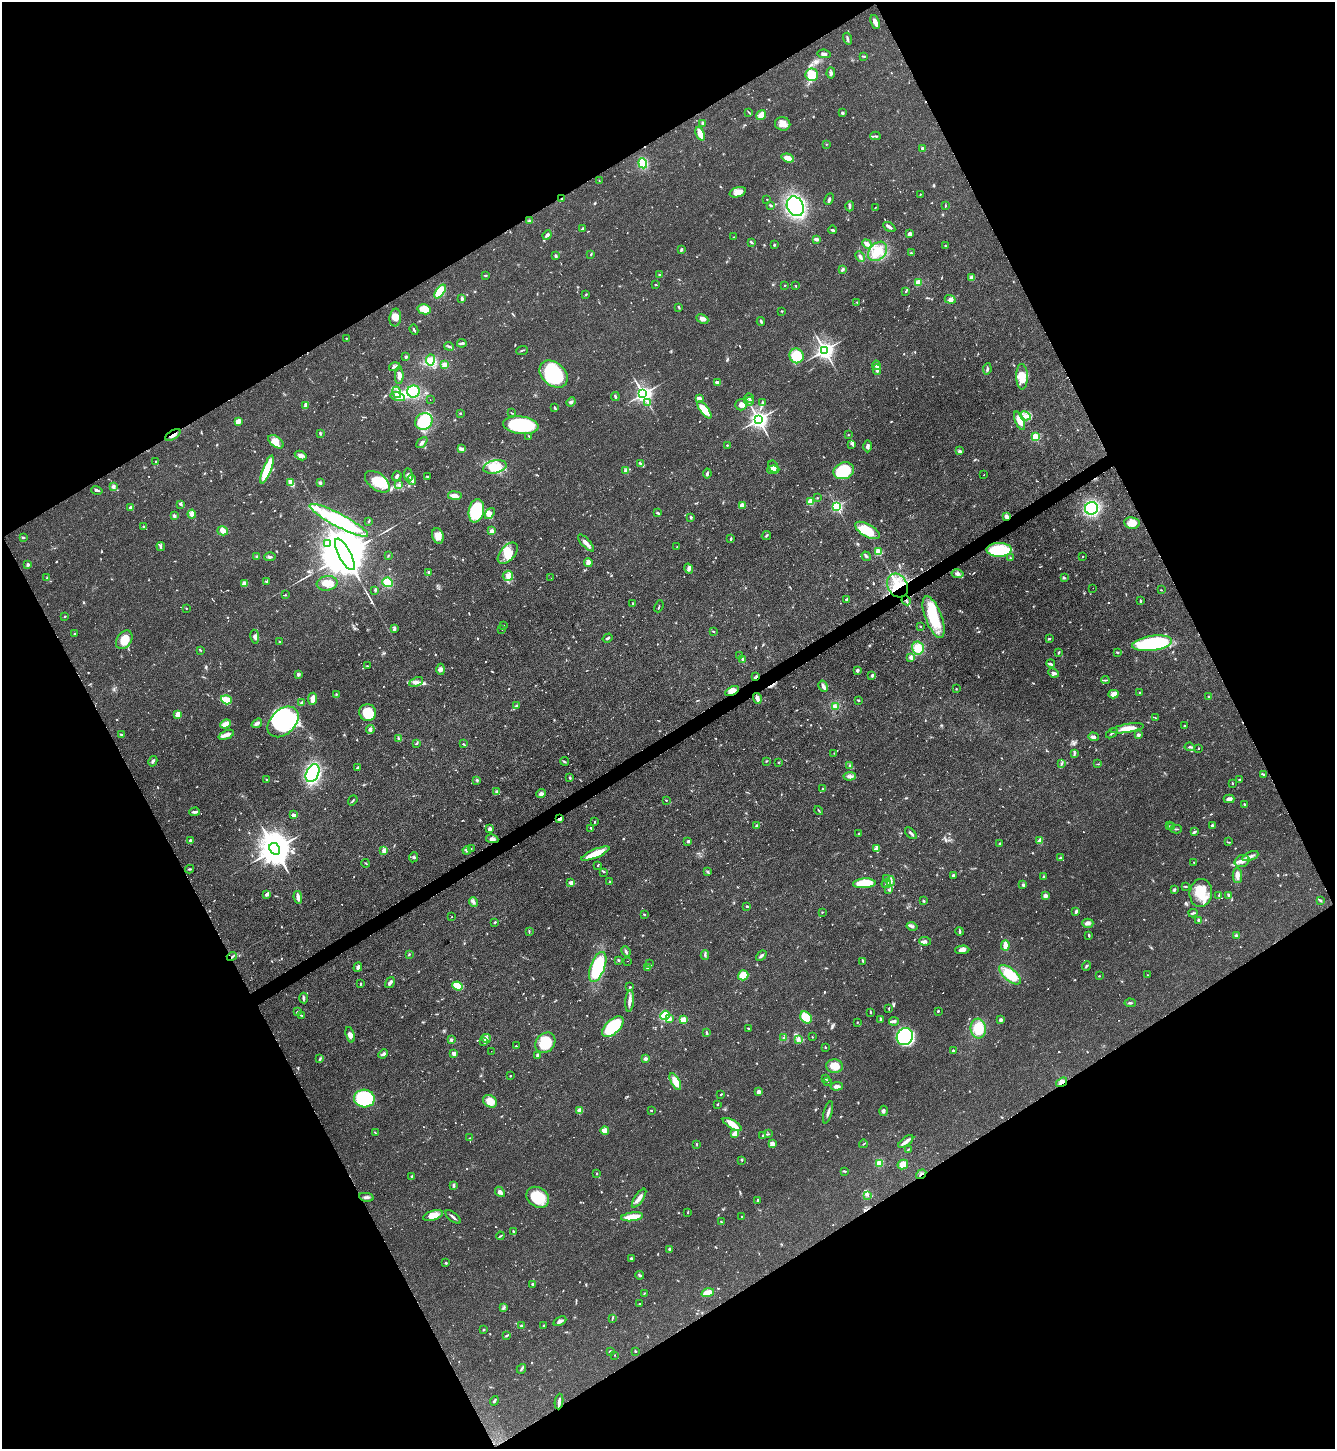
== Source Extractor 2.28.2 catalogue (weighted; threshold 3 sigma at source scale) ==
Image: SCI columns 158-5488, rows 3-5788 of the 5781 x 5789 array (HDU 1 of 3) = the unmasked area's bounding box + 8 px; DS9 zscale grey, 4 x 4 block average (1 PNG px = mean of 4 x 4 image px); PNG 1337 x 1451 px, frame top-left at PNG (2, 2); each listed source drawn as its Kron ellipse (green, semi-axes under 4 px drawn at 4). Shown black and unused: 47% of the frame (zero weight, under 2 of 3 exposures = <1% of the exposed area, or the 3 px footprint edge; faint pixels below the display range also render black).
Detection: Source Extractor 2.28.2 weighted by HDU 2 'WHT'. Background 0.0468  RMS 0.0046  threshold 0.0207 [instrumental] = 3 sigma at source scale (4.5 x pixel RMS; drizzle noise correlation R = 1.50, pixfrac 1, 0.05/0.05 arcsec/px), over >= 5 px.
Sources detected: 974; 7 too faint to see at this stretch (4 x 4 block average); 6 inside a brighter object's white glare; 12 cosmic-ray / hot-pixel residue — neither listed nor drawn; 14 coinciding with a brighter row at this scale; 45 inside a brighter listed object's ellipse — not listed separately; of the other 890, all 500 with FLUX_AUTO >= 1.68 (the completeness limit of this list) listed and drawn (390 fainter detections not listed), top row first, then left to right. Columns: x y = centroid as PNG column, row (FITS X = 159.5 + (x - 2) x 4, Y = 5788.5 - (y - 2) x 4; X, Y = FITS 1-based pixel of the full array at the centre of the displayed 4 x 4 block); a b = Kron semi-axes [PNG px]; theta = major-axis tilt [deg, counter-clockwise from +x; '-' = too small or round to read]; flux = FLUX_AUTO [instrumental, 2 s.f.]
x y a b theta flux
875 22 7 3 -67 16
847 39 6 2 -73 5.8
824 54 6 3 -10 9.7
864 56 4 2 - 2.8
831 73 5 3 - 6.9
812 75 6 6 - 69
749 112 3 2 - 2.1
842 113 4 3 - 4
761 115 5 3 - 25
703 123 4 2 - 5.7
783 124 8 7 - 23
700 134 7 3 -67 51
875 136 5 2 - 4.1
826 144 2 2 - 1.8
923 149 3 2 - 7.9
788 158 6 3 -19 27
643 163 5 4 - 60
599 181 3 2 - 1.7
738 192 8 5 18 24
920 195 2 2 - 1.9
561 199 2 2 - 3.6
767 199 2 2 - 3
829 199 6 2 65 5
771 205 3 2 - 3.1
945 205 3 2 - 1.8
795 206 10 8 -62 280
850 206 5 2 - 3.7
875 208 3 2 - 1.9
529 221 2 2 - 1.8
889 227 6 2 -32 8
582 229 3 2 - 2.4
833 230 4 2 - 4.7
909 234 3 2 - 15
547 235 5 3 - 7.9
733 237 2 2 - 2
816 239 4 3 - 6.6
751 242 3 2 - 4.3
867 244 5 2 - 17
774 245 2 2 - 5.5
945 246 3 2 - 3.9
681 249 3 3 - 4
878 251 11 8 48 41
911 253 2 2 - 2.5
591 254 2 2 - 2.8
556 256 3 2 - 6
860 256 6 2 -65 8.9
842 269 2 2 - 4.7
659 274 3 2 - 1.9
486 275 3 2 - 2.3
972 278 4 4 - 13
918 282 4 4 - 15
656 285 3 2 - 2.1
785 285 2 2 - 1.8
795 286 2 2 - 2.7
906 291 3 2 - 2.1
440 292 8 4 54 79
586 294 3 2 - 2
462 299 3 2 - 5.2
950 299 5 4 - 8.4
857 302 3 2 - 1.9
679 307 4 2 - 2.5
424 309 6 5 - 51
782 311 2 2 - 1.9
395 318 9 6 82 17
702 319 6 3 -25 8.9
761 321 4 2 - 3.3
414 330 5 2 - 4.7
346 338 2 2 - 1.9
462 343 5 3 - 6
449 346 5 2 - 3.7
522 350 6 2 19 2.9
824 350 3 3 - 1700
796 356 7 7 - 90
406 357 3 2 - 4.1
430 360 5 4 - 13
444 364 2 2 - 39
876 365 4 2 - 11
395 367 6 2 18 6.9
987 369 6 2 82 5.1
877 370 5 3 - 9.3
554 374 16 11 -42 230
399 376 8 3 87 12
1022 377 12 6 -88 38
717 382 3 2 - 11
413 391 6 6 - 79
397 392 6 4 -74 11
643 394 3 3 - 1400
615 396 4 2 - 3.9
398 397 7 3 -15 13
749 398 5 2 - 4
699 399 4 2 - 22
430 400 2 2 - 1.8
749 401 4 2 - 4.9
571 402 5 3 - 5.6
648 403 3 2 - 2.2
762 403 3 3 - 3.8
306 405 4 2 - 14
741 405 6 5 - 12
555 408 3 2 - 4.2
704 410 10 4 -53 51
460 413 3 2 - 1.9
512 413 3 2 - 2
1025 416 6 3 -29 8.6
758 419 3 3 - 1700
238 421 3 3 - 22
424 421 9 8 - 120
1019 421 10 4 -68 28
521 425 18 8 -7 250
320 433 3 2 - 3.2
173 435 8 2 31 9.8
848 435 2 2 - 1.7
529 436 3 2 - 1.8
1035 437 2 2 - 190
276 442 9 5 -36 30
422 443 6 3 47 8.5
852 444 3 2 - 2.9
727 445 2 2 - 5.8
867 446 6 3 -90 9.3
462 449 4 2 - 15
959 451 3 2 - 3.1
301 456 6 4 -29 11
156 462 3 2 - 3.4
641 464 3 2 - 3.9
495 467 12 6 13 53
773 467 6 4 -61 13
267 470 15 3 69 110
773 470 6 3 4 24
625 471 3 2 - 3.1
844 471 10 8 22 150
707 473 5 2 - 5.1
408 475 7 2 -82 6.1
984 475 2 2 - 3.8
397 476 5 2 - 8.1
427 476 2 2 - 2
412 480 5 3 - 9.5
377 482 14 8 -36 62
291 483 4 3 - 39
320 483 3 2 - 9.4
399 485 4 2 - 4.3
113 487 2 2 - 9.2
97 490 6 2 -16 5.4
455 495 7 3 -8 18
817 498 2 2 - 1.9
811 502 2 2 - 120
181 504 3 2 - 4
742 505 3 3 - 20
836 506 2 2 - 520
131 508 3 3 - 7.1
1091 508 6 6 - 180
476 511 12 7 78 150
490 513 6 4 52 19
658 513 4 2 - 3.4
192 514 4 3 - 14
174 516 3 2 - 5.2
691 517 4 2 - 3.7
1006 517 4 3 - 9.1
339 520 33 6 -28 260
369 522 3 2 - 2.1
1132 523 7 6 - 30
144 527 4 3 - 4.5
867 530 14 6 -30 64
223 531 5 4 - 17
492 531 2 2 - 58
438 536 8 6 -73 18
766 536 5 2 - 3.2
23 537 3 2 - 2.7
731 539 3 2 - 4.8
327 543 4 2 - 3.3
586 543 11 3 -47 17
161 546 4 2 - 4.4
677 547 2 2 - 1.8
999 550 12 7 0 180
878 552 2 2 - 120
508 553 13 7 49 36
345 554 17 6 -62 32000
257 556 3 2 - 3.4
388 556 2 2 - 2.2
866 556 5 2 - 5.3
270 557 6 2 2 5.3
1083 557 2 2 - 3.7
1010 558 3 2 - 2.3
588 562 4 3 - 20
28 565 2 2 - 14
689 569 5 4 - 8
429 572 3 2 - 3.5
957 574 6 3 -10 8.3
508 576 5 5 - 13
47 578 2 2 - 2.2
551 578 2 2 - 5.8
1064 578 3 2 - 2.8
267 581 3 2 - 2.8
388 582 5 5 - 30
327 583 10 7 7 28
245 584 3 3 - 23
897 586 12 10 -62 120
1093 588 2 2 - 1.9
375 590 3 3 - 3.5
1161 590 2 2 - 1.8
285 595 2 2 - 1.9
846 599 3 2 - 3
906 600 5 2 - 4.1
1141 601 3 2 - 3.2
633 604 3 2 - 4.3
659 606 6 2 69 2.7
186 608 2 2 - 2.1
65 616 2 2 - 2.9
934 617 22 8 -69 120
503 626 2 2 - 1.7
920 626 2 2 - 1.9
394 629 4 3 - 6.4
502 630 2 2 - 2.3
714 632 2 2 - 1.8
74 634 2 2 - 2.4
255 637 7 4 -80 10
608 638 5 2 - 4.5
1049 639 3 2 - 3.1
124 640 10 7 54 43
280 642 3 2 - 2.2
1152 643 20 7 7 310
918 648 6 6 - 44
201 650 2 2 - 2
1058 652 3 2 - 2.7
1117 652 3 2 - 2.7
740 656 4 2 - 2
911 657 3 3 - 8.6
743 660 4 2 - 3.7
1051 663 4 2 - 3.3
367 666 2 2 - 1.8
441 669 6 4 -89 8.1
857 670 3 3 - 5.9
1053 673 5 3 - 6.7
298 674 4 3 - 4.6
872 675 3 2 - 4.8
756 676 2 2 - 2.3
1105 680 4 2 - 3
416 682 7 4 24 11
823 686 6 3 -60 7.4
956 689 2 2 - 1.7
732 691 7 4 27 29
1140 692 2 2 - 1.8
336 694 3 2 - 2.5
1113 694 5 4 - 21
1209 697 2 2 - 6.9
757 698 5 2 - 14
313 699 6 3 84 21
226 700 5 4 - 42
858 700 3 2 - 3.4
301 703 4 3 - 3.1
516 706 4 2 - 4.2
835 707 3 2 - 4.1
368 712 8 8 - 76
178 714 3 3 - 28
1155 718 3 2 - 1.7
283 722 18 12 44 270
257 723 6 3 35 10
225 724 6 3 22 26
1185 726 2 2 - 5.1
1127 728 17 4 9 39
370 730 4 3 - 8.6
1112 733 6 2 34 3.6
122 735 4 2 - 3.1
226 735 8 4 22 15
1138 735 2 2 - 28
1093 737 5 4 - 9.2
399 739 3 2 - 4.7
416 743 4 2 - 3
464 744 3 2 - 2.2
1190 747 5 2 - 4.5
1198 748 3 2 - 1.9
834 753 2 2 - 1.8
1074 753 3 2 - 2.7
153 761 5 2 - 4.8
564 761 4 2 - 2.1
766 761 2 2 - 2.1
778 762 3 2 - 2.1
1061 764 4 2 - 3.1
1098 764 3 2 - 1.7
850 766 2 2 - 2.1
358 768 3 2 - 8.2
312 773 9 6 66 300
1264 774 2 2 - 2
850 776 6 3 6 8.4
570 778 3 2 - 3
1240 779 3 2 - 5.1
266 780 2 2 - 2.4
477 780 3 2 - 3.5
1232 783 2 2 - 2.2
822 789 2 2 - 1.7
497 792 3 2 - 3.1
541 794 5 4 - 10
1229 799 5 3 - 11
353 800 5 2 - 2.6
666 800 2 2 - 1.8
1245 804 3 2 - 3.1
819 810 5 2 - 2.3
195 812 5 2 - 7.6
293 815 3 2 - 9.5
559 819 3 2 - 9
595 822 3 2 - 1.9
1212 825 3 2 - 4.1
757 826 4 3 - 5.4
1169 826 2 2 - 1.8
1172 826 2 2 - 1.7
591 828 3 2 - 3.5
490 829 4 3 - 8
1176 829 6 2 3 2.9
1194 832 4 2 - 5.7
859 833 3 2 - 2.3
911 833 7 2 -44 6.2
492 839 6 4 -11 9.2
191 840 2 2 - 21
688 841 2 2 - 7.4
1040 841 4 2 - 18
1228 842 4 2 - 2.2
1000 843 2 2 - 1.9
275 849 6 5 - 7500
471 849 3 2 - 1.8
876 849 3 2 - 4.6
384 850 4 4 - 7.6
467 850 4 3 - 6
595 854 15 3 23 56
1250 856 8 2 22 8.5
413 857 5 2 - 3.9
1061 858 3 2 - 6.7
1242 861 7 5 23 15
1194 862 2 2 - 2.1
365 863 4 2 - 2
598 865 3 2 - 2.2
190 869 4 2 - 3.5
604 872 2 2 - 1.7
707 872 4 2 - 2.4
953 875 3 2 - 4
1237 875 7 4 -89 13
1043 877 3 2 - 2.9
886 879 2 2 - 2.2
610 881 2 2 - 3
891 881 5 4 - 9.4
571 883 4 3 - 9.9
864 883 11 5 3 80
886 884 4 3 - 7.1
1023 885 3 3 - 4.6
1185 886 3 2 - 2.2
888 890 3 2 - 2.1
1174 890 4 3 - 4.2
1201 893 14 11 83 69
267 894 3 2 - 11
1219 895 4 2 - 2.4
1229 895 2 2 - 5.6
1045 896 3 3 - 8
298 897 6 2 -80 17
1320 900 4 2 - 2.8
924 901 3 2 - 3.7
474 902 5 2 - 4.9
747 906 2 2 - 3.1
822 912 2 2 - 1.7
1076 912 3 2 - 10
1193 913 4 2 - 3.9
644 914 2 2 - 2.8
452 917 2 2 - 3.1
1198 920 3 3 - 4.5
495 922 2 2 - 3.6
1088 923 5 4 - 9.7
912 926 5 3 - 6.2
960 931 4 2 - 5
529 932 3 2 - 2.8
1089 935 3 2 - 3.7
1236 935 3 2 - 6.9
925 941 6 4 -9 8.6
1005 945 5 2 - 28
962 950 7 4 2 12
626 952 6 2 -65 4.7
409 954 3 2 - 2.5
705 955 5 2 - 4.4
761 956 6 2 43 5.7
232 957 5 2 - 4.6
619 960 2 2 - 2.8
627 961 2 2 - 2.4
863 961 3 2 - 3.2
649 964 2 2 - 1.9
1086 966 5 2 - 4.7
358 967 5 3 - 7.6
598 967 16 7 69 220
647 968 4 3 - 3.9
743 975 5 5 - 45
1010 975 13 6 -38 75
1148 975 2 2 - 1.9
1099 976 2 2 - 2.1
390 983 6 3 58 8.5
361 984 3 2 - 2.1
458 986 5 4 - 61
630 987 4 2 - 2.3
304 998 5 2 - 4.6
630 1001 11 3 84 17
1130 1003 5 2 - 4.1
889 1008 3 2 - 1.9
938 1011 2 2 - 3.7
298 1012 4 2 - 4.6
870 1012 3 2 - 2.2
301 1015 3 2 - 1.8
665 1015 5 4 - 86
806 1017 6 5 - 50
669 1019 3 3 - 11
881 1019 3 2 - 7.1
683 1020 3 3 - 32
1001 1020 3 3 - 6.1
894 1021 5 3 - 6.7
857 1022 2 2 - 1.8
613 1027 13 7 44 160
748 1028 3 2 - 3
978 1029 10 7 -83 69
706 1032 2 2 - 3
350 1035 8 4 -74 11
905 1036 9 8 - 400
812 1037 2 2 - 1.7
486 1038 5 3 - 6.8
783 1038 3 2 - 2.7
798 1039 4 4 - 6.8
451 1040 2 2 - 27
483 1042 2 2 - 2.2
545 1043 11 9 47 95
516 1046 2 2 - 2
825 1047 3 2 - 1.8
953 1050 3 2 - 3
491 1051 2 2 - 1.9
454 1053 4 3 - 9.3
383 1054 5 2 - 7.6
538 1055 2 2 - 31
320 1058 4 2 - 3.8
645 1059 2 2 - 34
834 1066 8 7 - 29
510 1076 2 2 - 1.7
826 1079 2 2 - 2.2
675 1081 9 3 -62 43
827 1081 3 3 - 3.7
1062 1082 6 2 35 16
837 1086 6 3 7 10
759 1092 4 3 - 9.4
721 1094 3 2 - 2.1
364 1098 10 9 - 180
490 1101 7 6 - 30
717 1104 3 2 - 3
651 1110 2 2 - 2.1
580 1111 4 3 - 16
884 1111 5 3 - 5
828 1112 11 2 74 8.9
732 1124 10 4 -30 33
605 1131 4 4 - 25
375 1133 3 2 - 1.8
735 1133 4 2 - 30
768 1134 3 2 - 1.8
762 1136 2 2 - 2.4
470 1138 3 2 - 1.8
906 1142 9 2 37 18
696 1144 3 2 - 2.1
772 1144 2 2 - 67
863 1144 4 2 - 2
908 1149 4 2 - 2.5
742 1160 3 2 - 2.5
879 1163 4 3 - 17
903 1165 5 4 - 27
845 1171 4 2 - 2.9
597 1173 2 2 - 1.9
921 1174 5 2 - 5.5
412 1176 3 2 - 2.9
454 1185 3 2 - 4.8
500 1192 6 4 -48 10
868 1195 3 2 - 1.9
366 1197 7 2 -11 6.7
538 1197 12 9 -34 87
639 1198 11 3 55 16
757 1201 4 2 - 2.9
688 1213 2 2 - 1.7
433 1215 10 5 17 36
453 1217 9 2 -40 7.5
632 1217 11 3 8 48
742 1217 2 2 - 2.3
721 1222 2 2 - 2.1
513 1231 3 2 - 3.6
500 1236 4 2 - 2.6
669 1249 3 2 - 3.8
631 1259 3 3 - 3.4
446 1263 3 2 - 2.5
640 1275 4 2 - 5.8
533 1284 3 3 - 5.2
644 1293 3 2 - 1.7
708 1293 6 3 14 43
640 1304 2 2 - 1.9
503 1308 2 2 - 2
612 1319 3 2 - 1.9
560 1321 7 3 27 9.6
543 1325 2 2 - 2
522 1326 2 2 - 21
483 1330 2 2 - 2.1
507 1335 4 2 - 3.2
610 1351 2 2 - 15
635 1351 2 2 - 2.6
615 1355 2 2 - 3.3
521 1369 5 2 - 3.4
494 1401 5 2 - 4.5
559 1402 8 2 84 10
Overlapping masked pixels (flux is a lower limit): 11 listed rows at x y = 561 199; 173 435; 1006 517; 897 586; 906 600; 732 691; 559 819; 232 957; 1062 1082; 921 1174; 559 1402
Diffuse or blended objects may show on this block-average render without a row.